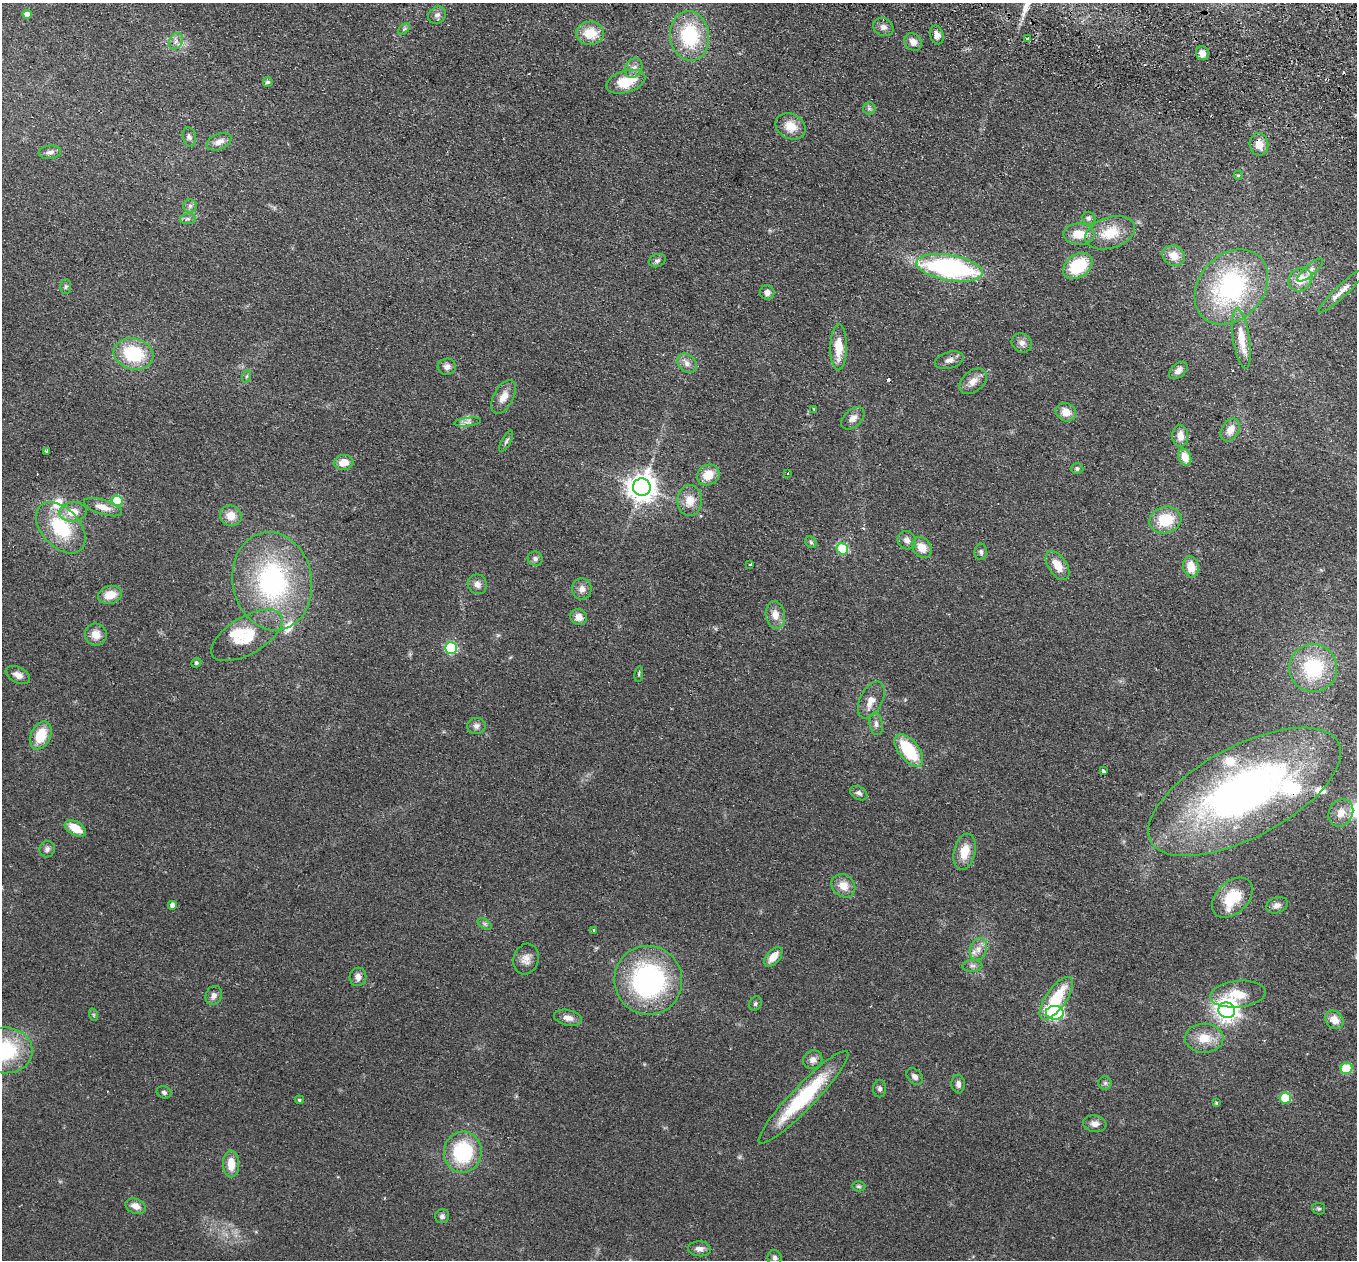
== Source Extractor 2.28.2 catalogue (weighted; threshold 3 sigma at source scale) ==
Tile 10 of 4 x 4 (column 2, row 3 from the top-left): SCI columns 1378-2732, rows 1578-2835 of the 5464 x 5543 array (HDU 1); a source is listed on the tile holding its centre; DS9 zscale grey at full resolution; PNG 1359 x 1262 px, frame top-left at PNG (2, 3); each listed source drawn as its Kron ellipse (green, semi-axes under 4 px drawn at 4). Shown black and unused: <1% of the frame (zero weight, under 2 of 3 exposures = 3% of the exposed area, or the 3 px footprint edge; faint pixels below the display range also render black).
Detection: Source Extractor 2.28.2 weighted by HDU 2 'WHT'; one run over the whole footprint, this tile lists its part. Background 0.114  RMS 0.011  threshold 0.0476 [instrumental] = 3 sigma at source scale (4.5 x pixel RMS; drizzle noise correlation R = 1.50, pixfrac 1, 0.05/0.05 arcsec/px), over >= 5 px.
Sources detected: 156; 4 cosmic-ray / hot-pixel residue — neither listed nor drawn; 7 inside a brighter listed object's ellipse — not listed separately; the other 145 listed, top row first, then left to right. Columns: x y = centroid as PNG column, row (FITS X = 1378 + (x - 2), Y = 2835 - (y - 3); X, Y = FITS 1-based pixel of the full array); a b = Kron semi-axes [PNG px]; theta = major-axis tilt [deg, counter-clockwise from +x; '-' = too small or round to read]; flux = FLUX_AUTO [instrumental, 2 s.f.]
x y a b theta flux
27 14 5 4 - 7.8
437 15 9 8 - 4.4
883 27 11 8 -25 5.2
404 29 7 4 45 1.9
590 33 14 11 5 24
937 35 9 6 -74 6.2
690 36 25 19 -82 69
1028 38 4 3 - 1.9
176 41 8 6 62 4.1
913 42 9 8 - 7.5
1202 53 7 6 - 8
634 68 10 8 62 5.5
268 82 5 5 - 2.8
626 82 20 11 17 30
869 108 6 6 - 2.1
791 126 15 12 -25 16
189 137 10 6 -75 3.1
219 142 13 8 23 7.2
1259 144 11 9 -81 13
50 152 11 6 6 4.1
1238 175 4 4 - 1.4
190 206 6 6 - 2.8
1089 218 7 6 - 3
188 219 8 5 6 2.7
1110 233 26 15 18 30
1079 234 15 10 0 19
1174 256 11 9 -21 12
657 261 8 6 22 3
1078 266 16 11 35 50
950 268 33 12 -10 190
1310 270 16 5 41 5
1300 280 12 11 - 18
66 286 7 5 89 2.2
1231 287 41 32 47 160
1343 290 32 6 43 10
767 293 7 7 - 5.4
1241 339 30 8 -81 24
1022 343 10 9 - 5.5
839 347 23 8 89 23
134 354 20 15 -15 58
949 360 15 8 16 5.6
687 363 11 8 -45 6.2
447 367 9 8 - 4.8
1178 370 11 6 42 5.8
247 376 6 4 71 1.5
973 381 16 10 40 9.9
504 397 18 10 62 11
814 409 3 3 - 2.3
1066 412 10 9 - 12
853 418 13 8 44 6.6
468 422 13 4 6 3.9
1230 430 12 8 61 9.7
1180 436 11 8 -90 8.9
506 441 12 4 62 2.5
47 451 4 3 - 3.6
1185 457 8 6 -71 14
344 463 10 7 7 12
1077 469 6 5 - 2.1
788 473 3 3 - 1.6
708 475 12 10 32 16
642 487 9 8 - 1300
690 500 15 12 87 14
117 501 5 5 - 53
103 507 20 7 -17 11
73 512 14 10 6 16
231 516 11 10 - 13
1165 520 16 13 15 33
61 528 30 19 -47 61
907 540 10 8 -46 5.4
811 542 6 5 - 1.9
922 547 11 9 -54 12
842 549 6 5 - 56
981 552 8 6 87 2.6
535 559 7 7 - 3.2
750 565 3 3 - 3.1
1057 565 16 9 -56 14
1191 567 10 7 -80 16
272 581 49 39 -80 180
477 584 10 9 - 6.1
582 589 10 9 - 6.5
110 595 12 9 15 16
775 615 14 9 -80 11
579 617 8 7 - 8.4
96 635 11 11 - 12
247 635 40 18 30 40
451 648 6 6 - 110
196 663 5 4 - 1.8
1313 668 24 24 - 65
639 674 8 4 82 1.4
18 675 13 7 -27 7.1
871 700 20 11 64 12
876 724 11 6 -82 4.5
476 726 9 8 - 4.6
41 735 15 10 64 27
909 750 19 10 -51 51
1103 771 4 3 - 6.5
1245 792 106 46 28 490
859 793 9 6 -32 3.4
1341 813 14 12 61 13
75 828 12 6 -32 16
47 849 8 7 - 3.5
965 852 18 10 77 18
843 886 13 10 -42 13
1232 898 24 15 43 36
172 905 5 4 - 5.1
1277 905 11 7 19 5.7
485 924 8 4 -31 2.4
594 930 3 3 - 4.4
978 949 11 8 72 7.7
773 957 11 6 49 12
526 959 15 12 72 8.8
972 966 10 6 2 3.6
358 977 9 8 - 6
648 980 34 34 - 190
1238 994 28 13 6 24
214 995 10 8 69 5.3
1056 998 25 10 55 43
755 1004 7 6 - 2
1227 1010 8 8 - 730
1055 1013 9 7 -5 220
94 1015 6 4 -71 1.5
568 1018 14 7 -12 7.5
1334 1020 10 8 -45 10
1204 1038 19 14 -1 20
5 1050 27 23 -1 76
813 1060 10 9 - 5.7
1346 1068 6 5 - 52
915 1077 9 7 -45 4.3
1105 1083 6 6 - 2.3
958 1084 9 7 -85 4.4
880 1089 9 6 89 3
164 1092 7 6 - 2.8
803 1097 63 12 46 90
1285 1098 5 5 - 47
299 1100 4 3 - 1.4
1216 1103 3 3 - 1.1
1095 1124 12 8 -9 6.5
463 1152 20 19 - 73
231 1164 13 8 -89 15
859 1186 7 5 -2 1.9
136 1206 10 7 -22 8.5
1319 1209 7 5 -10 1.9
442 1216 7 7 - 3
700 1249 11 7 -5 5.7
775 1258 7 7 - 3.2
Overlapping masked pixels (flux is a lower limit): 1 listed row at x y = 1259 144
Isophote crosses this tile's border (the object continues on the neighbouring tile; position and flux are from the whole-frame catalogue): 1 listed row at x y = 5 1050